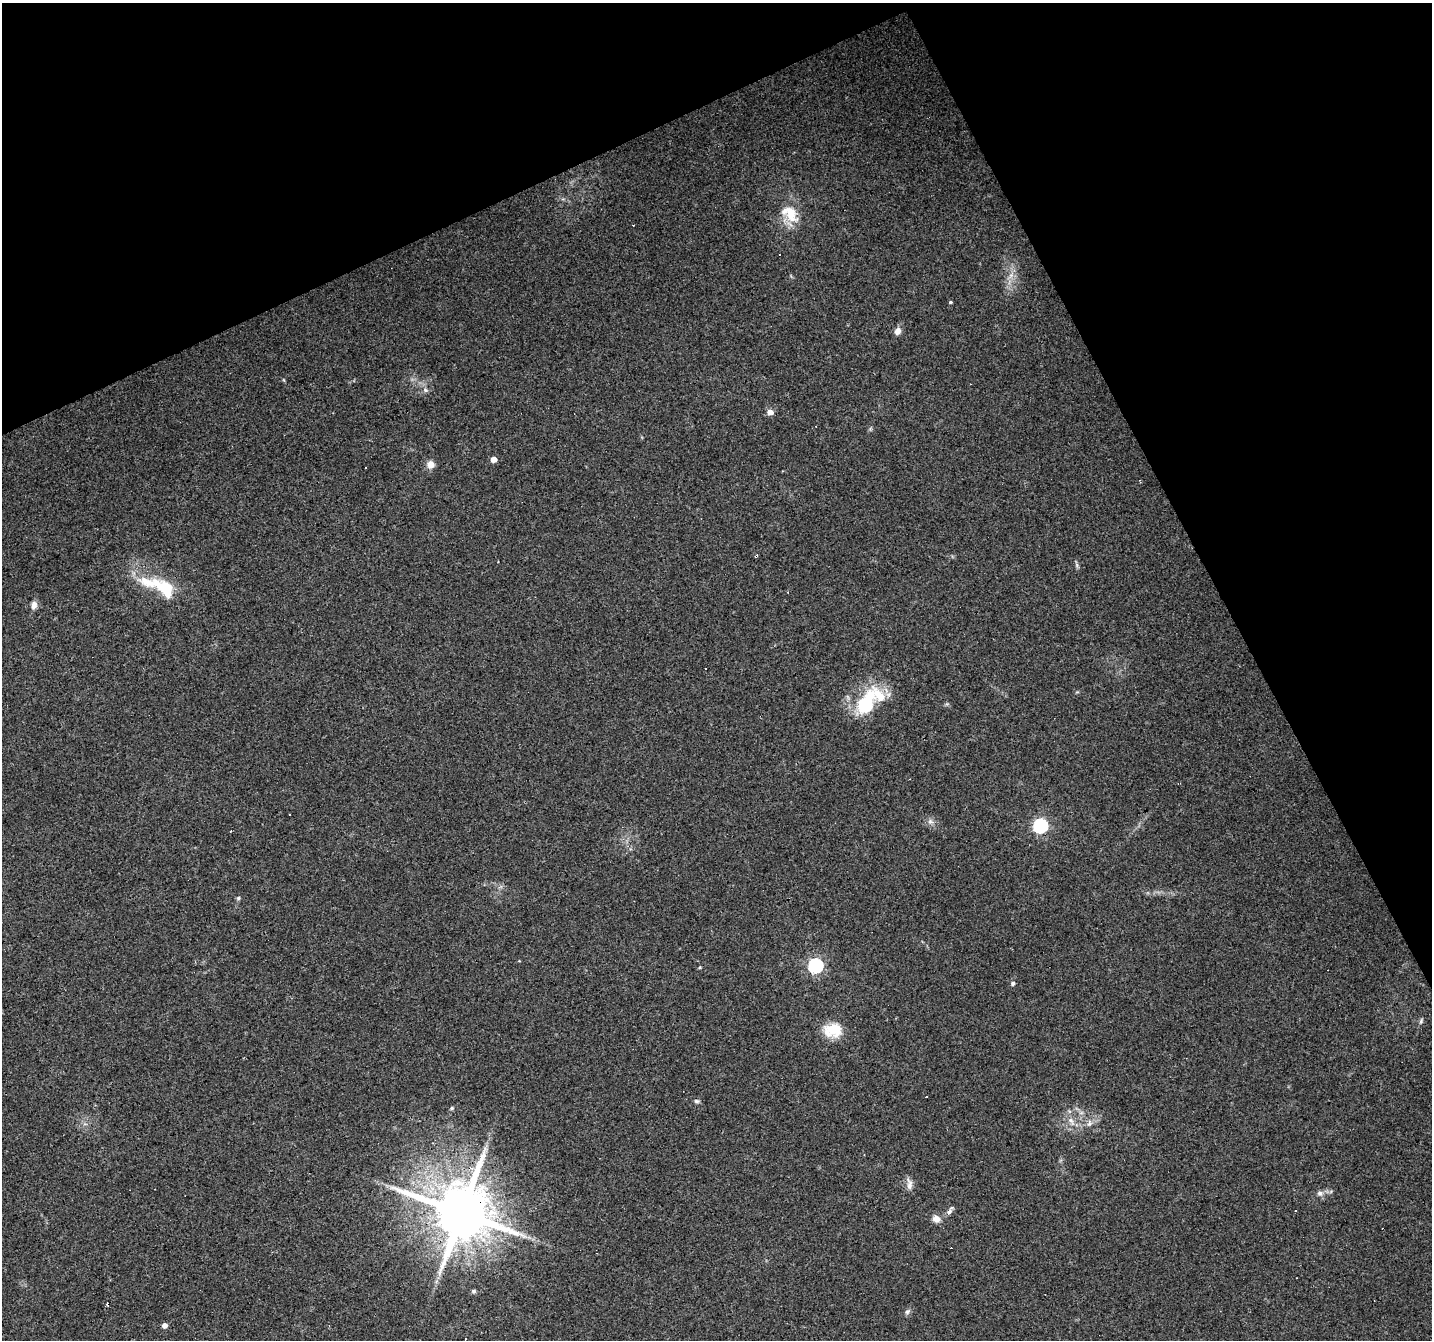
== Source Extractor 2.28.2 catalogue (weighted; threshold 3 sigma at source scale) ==
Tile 3 of 4 x 4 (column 3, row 1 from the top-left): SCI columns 2861-4290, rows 4164-5501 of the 5720 x 5594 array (HDU 1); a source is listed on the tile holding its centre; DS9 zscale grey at full resolution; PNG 1434 x 1342 px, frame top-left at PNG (2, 3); no overlay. Shown black and unused: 24% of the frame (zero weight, under 3 of 4 exposures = <1% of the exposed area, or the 3 px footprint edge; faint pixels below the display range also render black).
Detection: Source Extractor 2.28.2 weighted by HDU 2 'WHT'; one run over the whole footprint, this tile lists its part. Background 0.0436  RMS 0.005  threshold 0.0225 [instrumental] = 3 sigma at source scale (4.5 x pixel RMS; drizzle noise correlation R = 1.50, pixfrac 1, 0.0396/0.0396 arcsec/px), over >= 5 px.
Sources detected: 47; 9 cosmic-ray / hot-pixel residue — not listed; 2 inside a brighter listed object's ellipse — not listed separately; the other 36 listed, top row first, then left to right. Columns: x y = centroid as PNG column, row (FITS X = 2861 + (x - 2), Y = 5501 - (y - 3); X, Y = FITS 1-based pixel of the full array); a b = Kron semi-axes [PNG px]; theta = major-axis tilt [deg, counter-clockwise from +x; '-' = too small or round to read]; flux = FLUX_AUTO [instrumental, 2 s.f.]
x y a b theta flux
790 214 26 16 -47 12
780 254 3 2 - 0.78
1011 275 8 5 45 1.9
950 302 4 3 - 0.63
898 331 9 8 - 2.8
425 390 6 5 - 1.1
770 412 7 6 - 3
494 459 5 5 - 4
431 464 8 8 - 3.6
365 468 2 2 - 0.48
164 588 36 19 -40 20
34 605 10 7 69 2.8
706 668 3 3 - 0.86
866 703 38 19 64 29
290 814 3 2 - 0.85
930 822 8 7 - 1.8
1040 826 7 6 - 93
238 898 6 5 - 0.77
816 966 6 6 - 95
700 967 5 3 - 0.48
1013 983 5 5 - 1.3
1421 1021 8 5 79 0.98
833 1030 22 16 3 13
696 1101 7 5 -16 0.96
452 1108 5 4 - 0.77
1071 1121 13 6 -63 3.3
1089 1124 7 5 79 1.4
484 1150 11 3 40 1.4
909 1184 17 7 -84 2.8
1320 1193 8 7 - 1.9
949 1212 7 5 -81 1.4
461 1213 16 15 - 4100
936 1219 10 9 - 3.2
474 1291 6 5 - 0.87
907 1312 8 6 45 1.3
165 1325 4 4 - 3.3
Overlapping masked pixels (flux is a lower limit): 1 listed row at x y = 461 1213